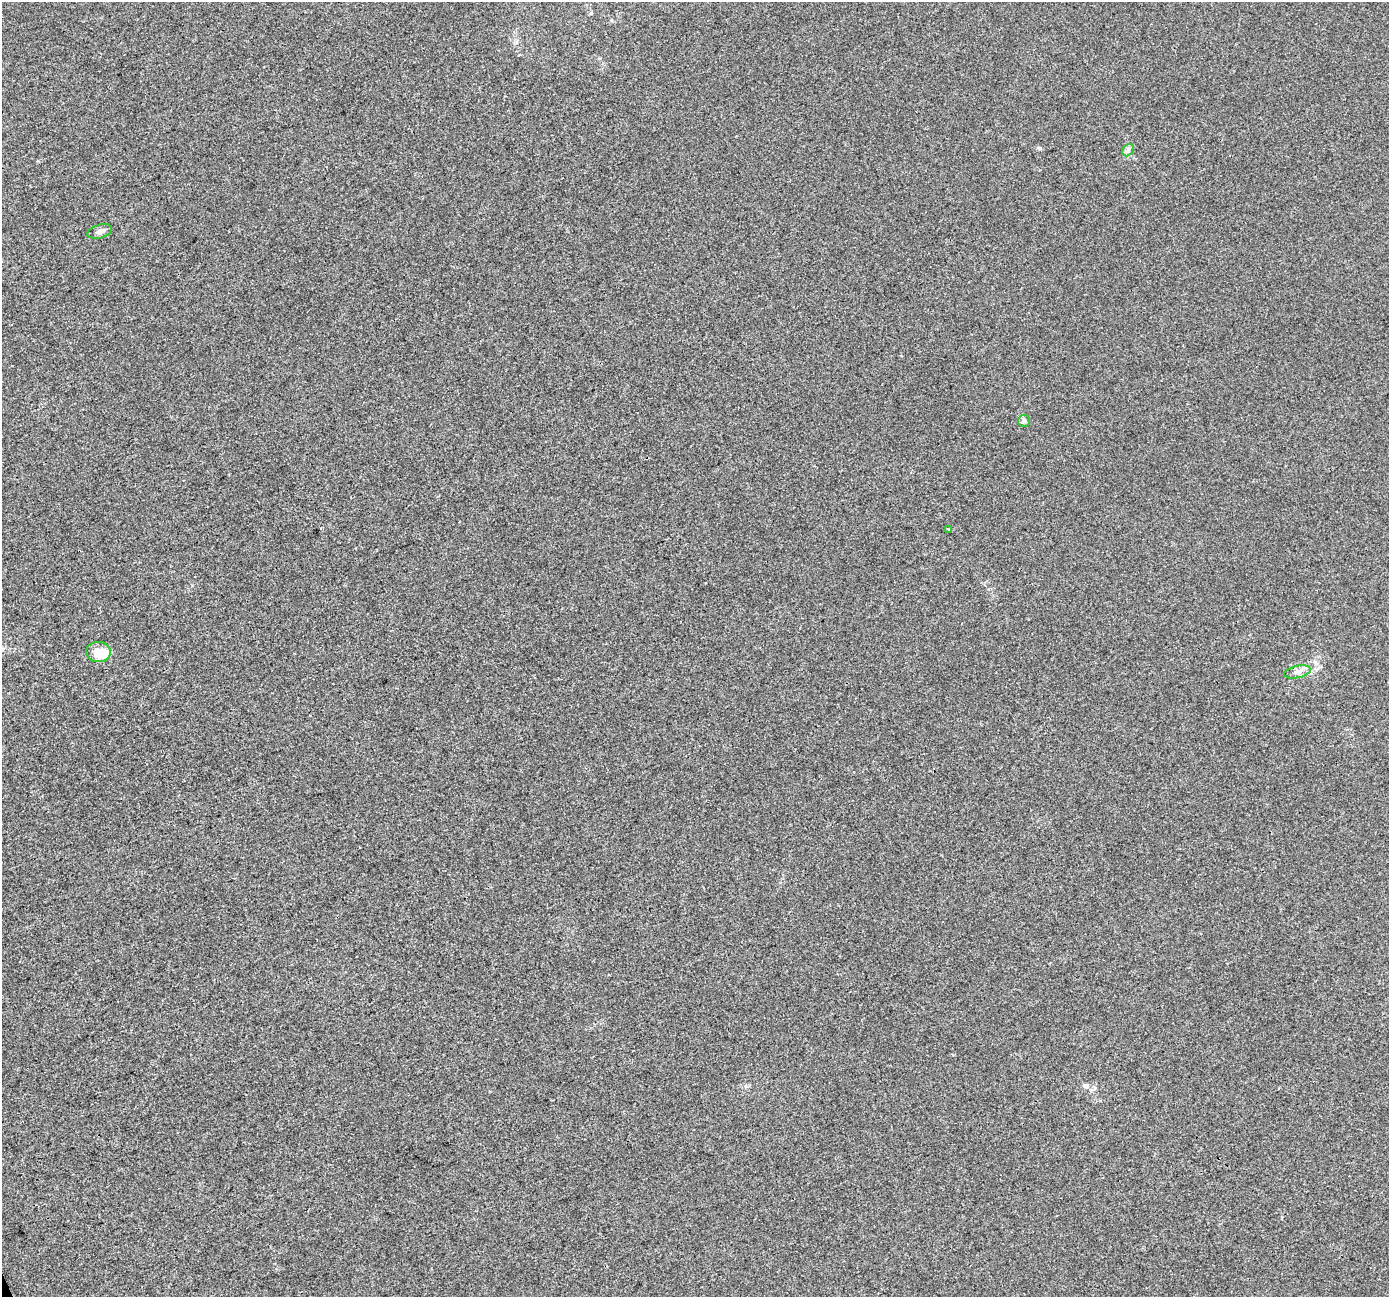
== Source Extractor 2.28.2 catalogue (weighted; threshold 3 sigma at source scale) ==
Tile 7 of 4 x 4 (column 3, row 2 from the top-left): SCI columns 2797-4183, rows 2750-4044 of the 5589 x 5441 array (HDU 1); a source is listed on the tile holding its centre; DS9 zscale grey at full resolution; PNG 1391 x 1299 px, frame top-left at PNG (2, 2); each listed source drawn as its Kron ellipse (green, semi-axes under 4 px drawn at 4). Shown black and unused: <1% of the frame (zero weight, under 3 of 4 exposures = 2% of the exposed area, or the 3 px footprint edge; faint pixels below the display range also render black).
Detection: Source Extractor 2.28.2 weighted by HDU 2 'WHT'; one run over the whole footprint, this tile lists its part. Background 4.06e-04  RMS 0.0029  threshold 0.0129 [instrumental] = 3 sigma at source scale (4.5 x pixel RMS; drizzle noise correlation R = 1.50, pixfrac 1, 0.0396/0.0396 arcsec/px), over >= 5 px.
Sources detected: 7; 1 inside a brighter object's white glare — neither listed nor drawn; the other 6 listed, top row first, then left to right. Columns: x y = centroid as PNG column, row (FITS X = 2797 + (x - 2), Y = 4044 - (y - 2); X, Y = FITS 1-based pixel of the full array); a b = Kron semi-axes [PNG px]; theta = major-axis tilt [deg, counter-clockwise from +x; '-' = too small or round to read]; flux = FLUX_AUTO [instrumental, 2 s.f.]
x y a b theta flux
1128 150 7 5 47 0.71
100 231 13 6 17 1.3
1024 421 6 6 - 0.65
949 529 4 3 - 0.26
98 652 12 10 -4 5
1297 672 13 6 12 1.4